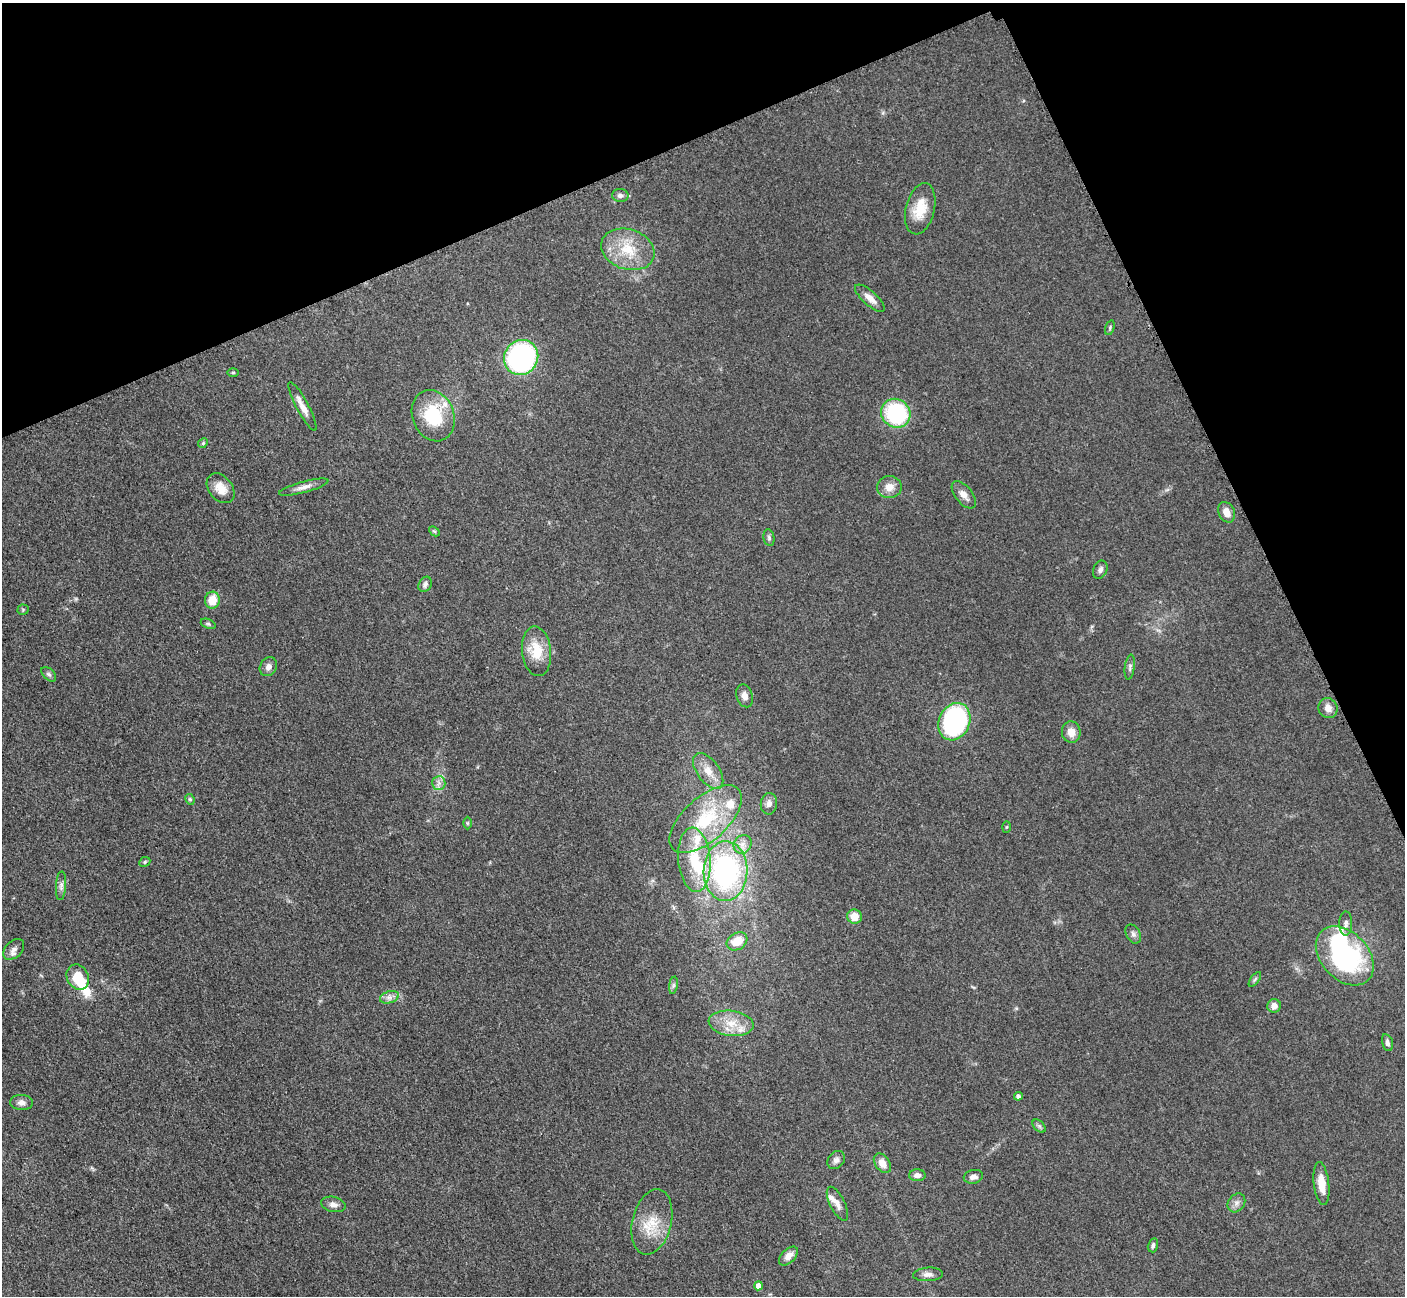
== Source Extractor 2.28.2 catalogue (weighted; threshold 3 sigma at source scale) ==
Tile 3 of 4 x 4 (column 3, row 1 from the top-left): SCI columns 2827-4229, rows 4179-5472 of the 5699 x 5661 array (HDU 1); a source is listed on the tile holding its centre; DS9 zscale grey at full resolution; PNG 1407 x 1298 px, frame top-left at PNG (2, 3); each listed source drawn as its Kron ellipse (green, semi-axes under 4 px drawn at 4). Shown black and unused: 22% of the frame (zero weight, under 3 of 5 exposures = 4% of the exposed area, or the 3 px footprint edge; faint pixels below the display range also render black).
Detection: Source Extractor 2.28.2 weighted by HDU 2 'WHT'; one run over the whole footprint, this tile lists its part. Background 0.0521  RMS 0.0055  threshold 0.0248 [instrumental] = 3 sigma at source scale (4.5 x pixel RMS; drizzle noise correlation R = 1.50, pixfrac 1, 0.05/0.05 arcsec/px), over >= 5 px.
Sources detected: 79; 3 inside a brighter object's white glare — neither listed nor drawn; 4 inside a brighter listed object's ellipse — not listed separately; the other 72 listed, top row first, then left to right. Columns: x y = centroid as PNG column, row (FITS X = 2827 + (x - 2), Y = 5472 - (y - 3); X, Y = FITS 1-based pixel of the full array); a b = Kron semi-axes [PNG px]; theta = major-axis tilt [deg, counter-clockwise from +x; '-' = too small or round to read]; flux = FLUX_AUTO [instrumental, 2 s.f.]
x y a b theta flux
620 195 8 6 -3 2
920 209 26 14 76 14
628 249 27 20 -18 19
870 298 19 7 -41 4.8
1110 328 7 4 72 0.95
521 357 18 17 - 110
233 373 6 4 0 0.63
302 406 27 6 -62 5.3
896 413 15 14 - 48
433 416 26 21 -68 30
203 443 5 4 - 0.76
304 487 25 5 15 4
889 487 12 11 - 5.4
221 488 17 11 -51 8.4
964 495 16 8 -50 4.1
1227 512 11 8 -63 5.1
434 531 6 4 -42 0.7
769 538 8 5 -80 1.2
1100 570 9 6 67 2
425 584 8 6 59 1.7
212 600 8 7 - 9.9
23 610 5 5 - 0.74
208 624 8 4 -21 1
537 651 25 14 -84 14
268 667 10 8 56 2.7
1130 667 12 5 82 1.6
49 674 9 5 -44 1.5
745 696 12 8 -72 3.3
1328 708 10 9 - 4
954 722 19 15 66 110
1071 732 11 9 -84 5.6
708 771 21 11 -54 7.7
439 783 7 6 - 2.2
190 799 5 4 - 0.8
769 804 11 8 83 2.9
706 819 44 22 42 35
467 823 6 4 90 0.8
1006 827 5 3 - 0.56
743 844 10 8 48 3.7
694 860 32 16 -85 20
145 862 6 4 24 0.78
726 871 30 22 89 100
61 886 14 5 86 2.3
854 917 7 7 - 7.3
1346 923 12 6 89 2.2
1133 934 10 7 -62 1.9
737 941 11 8 30 9.8
14 949 12 8 44 3.1
1345 956 34 23 -46 88
78 977 13 10 -61 14
1255 979 8 4 54 0.91
673 985 9 4 81 1.2
389 997 10 6 18 2.5
1274 1006 7 6 - 3.7
731 1023 22 12 -7 11
1387 1043 9 5 -76 1.6
1018 1096 4 4 - 1.6
21 1102 11 7 -3 3
1039 1126 8 5 -45 1.2
836 1160 10 8 51 2.4
882 1163 11 7 -55 5.3
917 1175 8 6 0 2.5
973 1177 10 6 11 2.6
1321 1183 22 7 -83 8.9
1236 1203 10 8 52 2.6
333 1204 12 7 -12 3.2
837 1204 18 7 -63 3.8
652 1222 33 19 77 17
1153 1245 7 5 75 1.5
788 1256 11 6 45 4.3
928 1274 15 6 4 2.7
758 1286 4 4 - 3.6